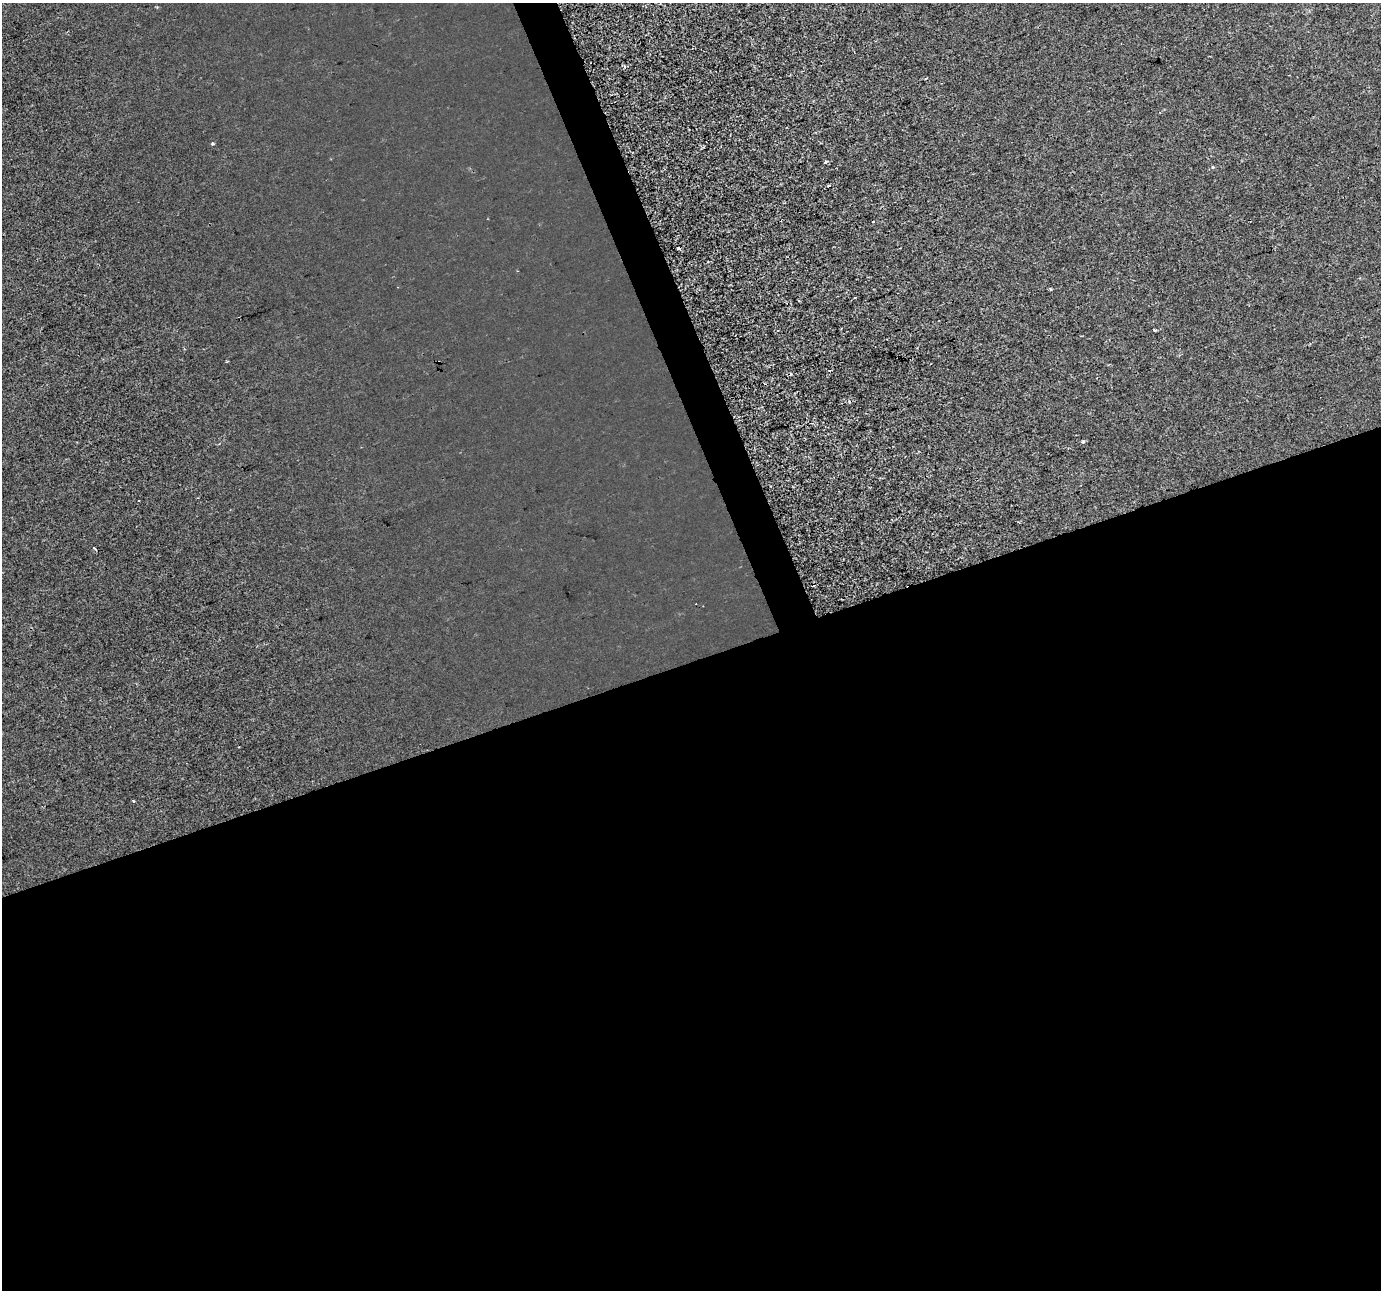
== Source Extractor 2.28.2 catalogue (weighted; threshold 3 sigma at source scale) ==
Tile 15 of 4 x 4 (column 3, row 4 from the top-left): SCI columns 2757-4135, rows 130-1417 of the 5513 x 5354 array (HDU 1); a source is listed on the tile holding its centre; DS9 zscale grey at full resolution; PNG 1383 x 1292 px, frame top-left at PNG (2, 3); no overlay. Shown black and unused: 50% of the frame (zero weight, under 2 of 3 exposures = <1% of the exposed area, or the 3 px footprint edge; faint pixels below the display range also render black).
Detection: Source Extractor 2.28.2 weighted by HDU 2 'WHT'; one run over the whole footprint, this tile lists its part. Background 2.73e-04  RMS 0.0029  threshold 0.0131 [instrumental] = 3 sigma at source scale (4.5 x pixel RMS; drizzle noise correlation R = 1.50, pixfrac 1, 0.0396/0.0396 arcsec/px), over >= 5 px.
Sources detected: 12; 1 cosmic-ray / hot-pixel residue — not listed; the other 11 listed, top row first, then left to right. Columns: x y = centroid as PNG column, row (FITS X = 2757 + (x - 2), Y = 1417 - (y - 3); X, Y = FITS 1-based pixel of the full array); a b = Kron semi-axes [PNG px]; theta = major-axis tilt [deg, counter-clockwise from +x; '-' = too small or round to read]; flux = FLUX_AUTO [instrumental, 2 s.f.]
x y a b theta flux
624 66 4 3 - 0.58
212 144 4 3 - 0.39
825 162 4 3 - 0.45
1213 167 4 4 - 0.4
828 186 3 2 - 0.33
1050 289 3 3 - 0.47
1155 330 4 3 - 0.57
438 362 3 2 - 0.35
1083 442 4 4 - 0.48
95 548 4 2 - 0.49
133 801 3 3 - 0.6
Overlapping masked pixels (flux is a lower limit): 1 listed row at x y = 438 362